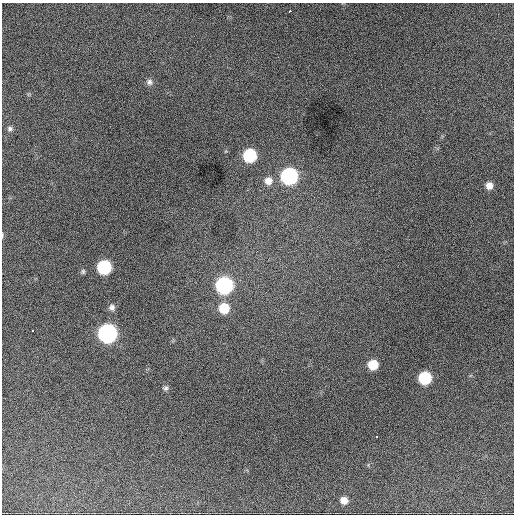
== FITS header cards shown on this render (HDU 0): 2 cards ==
NAXIS1  =                  512 / Axis length
NAXIS2  =                  512 / Axis length

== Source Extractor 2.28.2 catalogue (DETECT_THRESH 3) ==
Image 512 x 512 px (HDU 0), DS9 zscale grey, 1 PNG px = 1 image px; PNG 516 x 516 px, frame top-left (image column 1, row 512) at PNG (2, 3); no overlay
Background 1240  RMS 34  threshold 103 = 3 sigma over >= 5 px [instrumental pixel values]
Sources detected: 20; all 20 listed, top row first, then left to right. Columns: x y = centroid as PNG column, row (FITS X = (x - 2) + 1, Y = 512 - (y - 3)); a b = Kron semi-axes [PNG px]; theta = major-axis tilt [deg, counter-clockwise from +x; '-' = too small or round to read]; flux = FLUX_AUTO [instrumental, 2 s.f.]
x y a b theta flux
289 11 3 2 - 4000
149 82 9 7 -56 8100
10 129 8 7 - 6300
250 156 8 8 - 190000
289 176 9 9 - 550000
268 181 10 9 - 19000
489 185 8 8 - 17000
2 235 7 3 78 2300
104 267 8 8 - 260000
83 271 7 5 -89 3900
224 285 9 9 - 580000
112 307 8 7 - 9200
224 308 9 9 - 60000
33 331 3 2 - 3200
107 333 9 9 - 930000
373 365 8 7 - 53000
425 378 8 8 - 160000
165 388 7 6 - 5400
377 437 3 3 - 20000
344 500 7 7 - 17000
At the frame edge (FLAGS 8, measured only in part): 1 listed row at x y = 2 235